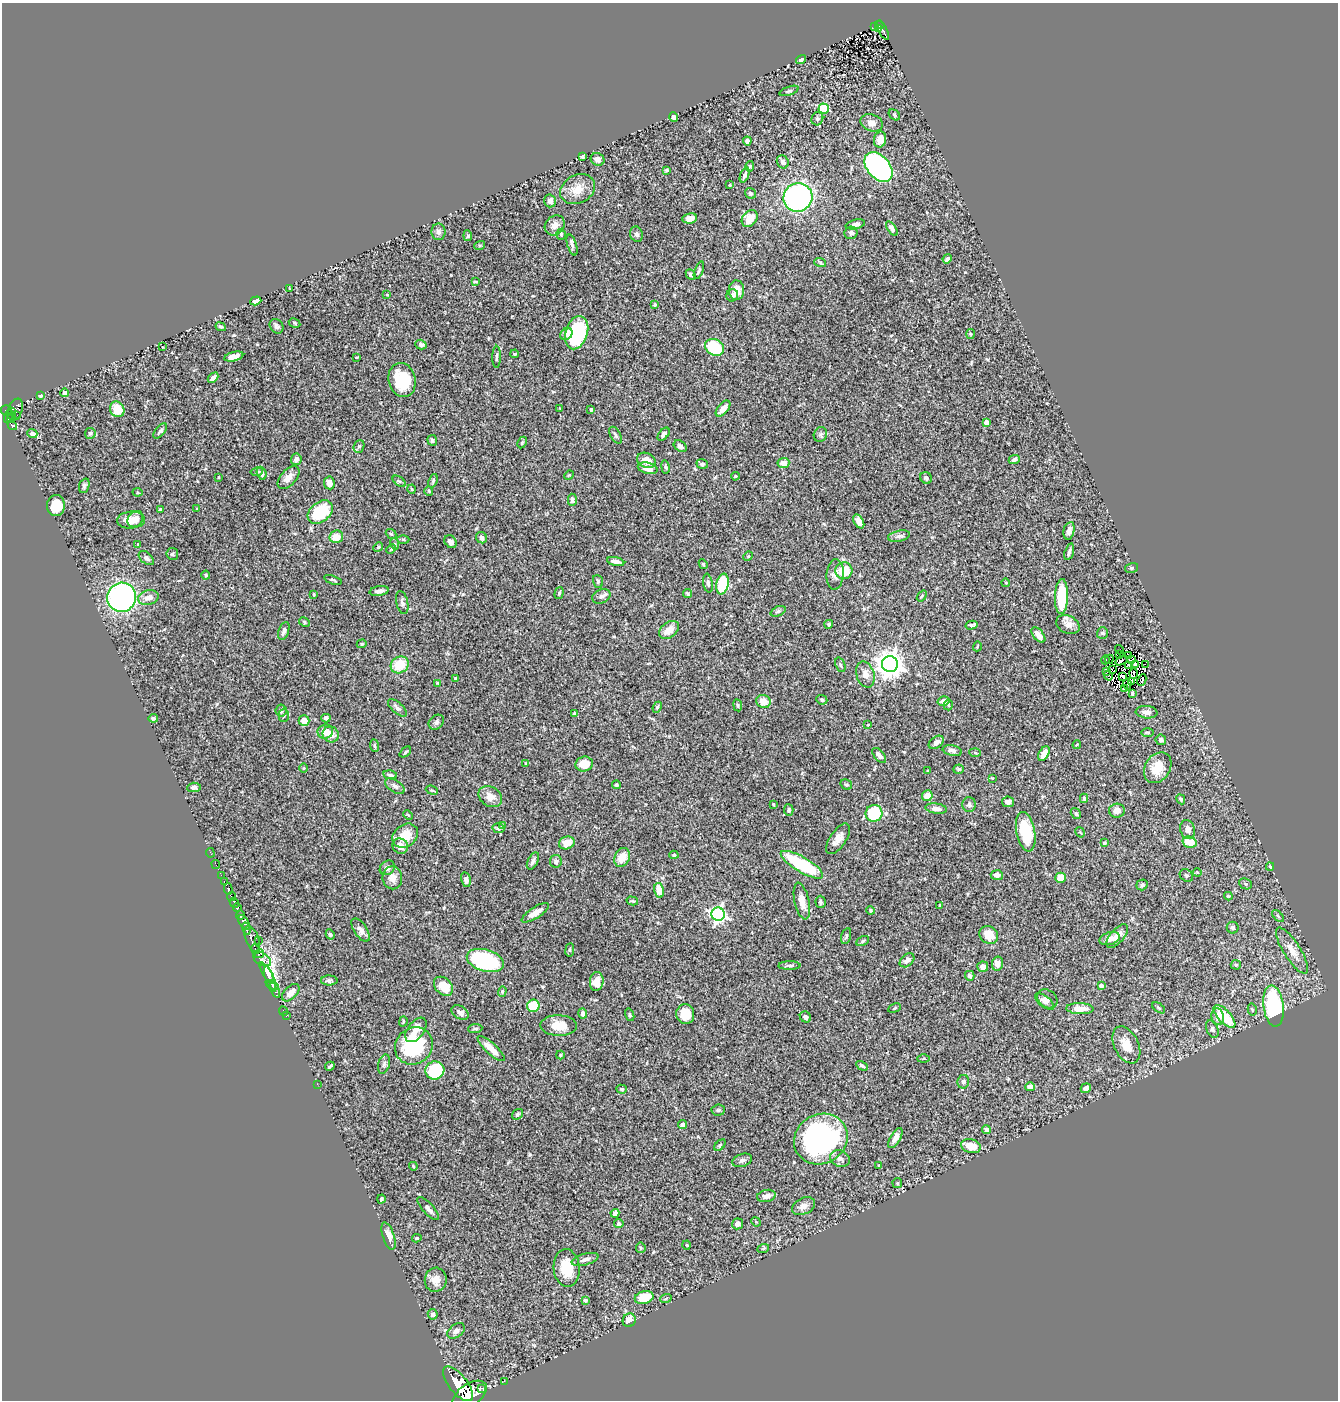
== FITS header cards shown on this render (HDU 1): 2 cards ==
NAXIS1  =                 1336
NAXIS2  =                 1398

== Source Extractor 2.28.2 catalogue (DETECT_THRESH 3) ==
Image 1336 x 1398 px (HDU 1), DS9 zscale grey, 1 PNG px = 1 image px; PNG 1340 x 1402 px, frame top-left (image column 1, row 1398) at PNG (2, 3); each listed source drawn as its Kron ellipse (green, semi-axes under 4 px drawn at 4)
Background 0.565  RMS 0.023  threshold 0.068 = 3 sigma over >= 5 px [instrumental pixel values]
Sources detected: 404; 7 with non-positive FLUX_AUTO (blend fragments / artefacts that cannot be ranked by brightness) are neither listed nor drawn; the other 397 listed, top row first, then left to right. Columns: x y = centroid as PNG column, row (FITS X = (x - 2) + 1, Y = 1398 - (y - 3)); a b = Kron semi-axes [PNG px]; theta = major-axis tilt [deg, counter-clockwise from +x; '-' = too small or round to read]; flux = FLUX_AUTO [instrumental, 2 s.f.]
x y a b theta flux
880 25 5 4 - 43
874 27 4 2 - 13
878 29 3 2 - 7.1
883 30 10 3 -61 120
801 60 5 3 - 4.3
789 91 10 4 19 2.7
824 109 5 5 - 98
894 115 6 4 -41 2.4
674 117 5 4 - 6.6
817 119 7 5 66 4.1
872 123 11 8 -19 10
880 140 8 6 76 14
747 141 4 4 - 6.9
582 156 4 3 - 2.9
598 159 7 6 - 6.9
783 162 7 5 -58 5.1
750 166 5 4 - 2.3
878 167 17 11 -48 250
666 170 3 3 - 2
745 175 8 4 68 3.9
730 185 3 3 - 1.8
578 189 18 14 27 22
750 193 6 5 - 2.5
798 197 15 14 - 310
550 201 6 5 - 7.2
690 218 7 5 8 8.7
750 219 9 7 50 25
855 224 10 4 13 5.7
555 225 11 9 45 9.6
892 229 8 4 -55 4.8
438 232 8 7 - 4.8
851 233 6 6 - 4.7
561 234 5 4 - 2.1
637 234 8 6 -72 3.9
468 236 5 4 - 2.6
480 245 5 3 - 1.7
572 245 11 4 -72 4.1
947 259 4 3 - 4.8
820 262 6 4 -19 1.9
699 270 9 3 69 2.2
691 275 6 4 -47 4.2
476 281 4 2 - 1.4
290 288 3 3 - 1.4
736 290 10 7 88 17
387 295 4 2 - 1.1
732 295 6 6 - 4.4
256 301 6 4 18 6.8
655 305 4 3 - 1.7
295 323 6 4 -30 2
277 326 8 6 -52 4.1
221 327 5 3 - 2.6
577 333 17 11 72 150
566 334 6 5 - 8.5
970 334 5 3 - 1.4
421 345 6 4 -17 4.3
163 347 2 2 - 0.95
714 347 10 8 -29 67
515 354 4 3 - 1.9
234 357 9 4 15 11
357 357 3 2 - 0.98
497 357 11 3 89 2.7
213 378 6 3 45 5.8
402 380 17 13 -75 61
65 393 4 4 - 4.9
40 396 4 3 - 4.2
560 408 3 2 - 1.2
15 409 11 7 68 330
117 409 8 7 - 26
723 409 9 5 50 13
591 410 4 3 - 1.6
7 411 6 5 - 320
12 412 3 2 - 83
17 415 3 2 - 21
9 417 6 3 71 110
11 418 5 3 - 99
986 422 4 4 - 15
12 425 5 3 - 150
160 431 9 4 50 4
90 433 5 5 - 2.6
32 434 5 4 - 3.6
664 434 7 4 49 4.9
820 434 7 6 - 3.9
615 435 9 5 -60 3.8
432 440 5 4 - 3.3
522 442 6 4 62 2
359 446 6 5 - 3.3
680 446 7 5 -35 5
296 459 6 5 - 5.7
646 460 9 7 -22 16
1014 460 5 4 - 3.6
783 463 6 5 - 13
702 464 6 4 -16 4
665 467 7 3 -81 1.7
648 468 10 5 -14 14
257 472 6 4 8 2.5
262 473 6 4 -72 3.5
569 475 5 4 - 1.5
735 476 4 3 - 1.8
219 477 3 2 - 1.2
288 478 14 7 48 13
926 478 6 5 - 3.8
399 481 7 4 -35 2.4
433 481 7 4 72 2.6
329 483 6 5 - 11
84 486 7 5 68 3.4
412 489 4 3 - 1.2
429 491 5 3 - 2
137 492 5 3 - 1.6
572 500 6 4 -88 3.8
56 506 10 9 - 30
160 509 3 3 - 2.5
197 509 3 3 - 1.2
320 512 14 9 39 83
135 519 9 7 49 11
131 520 14 8 3 19
859 521 7 4 -59 9.9
1069 531 9 5 76 7.5
391 534 6 4 -41 2.1
899 536 11 5 12 4.8
336 537 7 6 - 17
481 538 6 5 - 6.3
403 539 6 4 1 1.9
451 542 7 5 -52 6.3
138 544 3 3 - 1.2
395 544 6 3 -71 1.7
378 547 5 4 - 1.9
391 549 5 4 - 1.7
1069 552 8 4 74 4
172 554 6 6 - 3
748 556 5 4 - 1.7
146 558 9 5 -40 4.9
616 562 9 4 -13 6.7
703 564 5 4 - 1.9
1131 568 7 5 14 2.7
844 571 8 8 - 38
835 574 15 8 85 9.3
206 575 4 4 - 1.8
333 580 9 2 -19 2.1
598 581 6 5 - 2.4
708 583 9 4 -80 4.5
1006 583 4 3 - 1.2
723 584 10 6 79 75
379 591 10 5 9 6.7
559 593 6 4 74 2.6
687 593 4 4 - 1.9
314 594 4 3 - 1.3
601 596 9 6 23 6.2
922 596 6 3 53 1.7
1061 596 17 6 88 82
122 597 14 14 - 380
148 598 10 7 16 12
402 603 12 6 -77 5
778 611 8 5 21 2.9
304 622 6 4 -30 2.2
829 624 4 4 - 2.7
972 625 6 4 15 3.5
1068 625 12 9 -27 10
669 630 11 7 39 18
284 631 9 5 71 6
1102 633 6 5 - 2.3
1038 635 9 5 -50 14
362 644 5 4 - 1.7
977 646 5 3 - 1.4
1119 650 5 2 - 6.4
1120 655 2 2 - 0.73
1129 655 2 2 - 1.1
1109 659 4 2 - 1.9
1105 660 4 3 - 1.5
1121 660 7 2 30 2.9
1131 660 4 2 - 1.2
890 664 8 8 - 1900
1135 664 3 2 - 0.57
1145 664 2 2 - 390
400 665 9 8 - 38
840 665 7 4 -70 2.9
1129 666 3 2 - 0.82
1112 670 3 3 - 2.4
1107 671 3 2 - 7.3
1133 673 5 2 - 0.13
865 674 13 9 -73 11
1108 676 5 3 - 1.4
1123 676 4 2 - 1.8
456 678 4 3 - 2.3
1142 680 6 3 64 1.2
1131 682 4 2 - 2.3
438 683 3 2 - 1.4
1127 684 5 2 - 1.6
1125 689 3 2 - 1.5
1132 693 3 3 - 2
822 700 5 4 - 3
763 701 7 6 - 20
943 701 6 5 - 9.7
738 705 6 3 -81 1.5
948 705 5 4 - 2.3
657 707 6 4 66 2.2
397 708 11 5 -43 5.6
281 711 6 5 - 4.2
1147 712 11 6 -6 7.1
574 714 4 3 - 2.1
284 715 6 5 - 2.6
153 718 4 4 - 3.2
326 718 4 4 - 5
304 721 5 5 - 13
436 722 8 6 42 4.1
868 725 4 3 - 1
325 732 8 7 - 14
1147 732 6 3 0 1.7
331 734 8 7 - 13
1161 740 5 5 - 5.1
936 742 8 5 36 7.6
374 745 6 4 -83 2.1
1077 745 4 3 - 1.7
952 751 10 5 -12 6.4
405 752 7 3 42 1.8
975 752 6 4 -3 1.8
1044 754 8 5 61 17
879 755 9 5 -49 8.1
526 763 4 3 - 1.6
584 764 9 7 14 25
303 768 4 3 - 1.3
1158 768 16 12 56 29
959 769 5 4 - 2.5
928 770 4 2 - 1.2
390 775 7 4 -12 4
992 778 3 3 - 1.1
616 785 4 4 - 2.3
846 785 6 5 - 2.7
395 786 11 6 -33 6.3
194 787 7 4 4 4.1
432 790 6 4 -20 2.1
927 796 5 5 - 16
490 797 12 9 -33 12
1084 798 5 3 - 2.7
1181 799 5 4 - 2.6
1008 802 6 5 - 7.1
773 804 3 2 - 1.3
969 804 7 6 - 4.4
936 808 11 5 -7 7.6
789 810 6 4 -86 3.1
1117 811 8 7 - 8.7
874 813 8 8 - 92
1076 814 6 4 -57 2.6
408 815 5 3 - 1.5
503 825 4 3 - 1.8
499 828 6 5 - 4.5
1188 829 9 7 -74 9.8
1026 832 20 9 -79 57
1080 832 6 3 -57 1.6
405 836 14 11 38 26
838 839 18 8 56 13
1190 842 7 5 -15 27
567 843 8 6 17 19
1104 843 3 3 - 3.1
400 846 8 7 - 11
210 853 5 2 - 13
674 855 4 4 - 2
622 857 10 7 64 20
533 861 9 5 63 4.9
556 861 6 6 - 5.3
216 864 4 2 - 13
802 865 24 7 -30 110
1270 867 4 3 - 1.4
387 868 8 6 40 7.3
1197 872 4 3 - 1.2
221 875 2 2 - 8.4
997 875 6 5 - 8.1
1186 876 7 6 - 2.8
392 878 11 10 - 13
1060 878 5 5 - 19
466 880 7 5 -78 5.8
224 882 3 2 - 40
1245 884 7 5 -24 2.3
1142 885 5 5 - 4.1
228 889 6 3 -86 240
659 890 7 5 -77 21
231 896 4 3 - 220
1228 896 4 4 - 1.5
632 901 6 3 -15 2.1
802 901 19 7 -77 19
820 902 6 5 - 3.2
234 903 5 3 - 190
940 906 4 3 - 1.4
237 908 4 3 - 500
871 910 4 4 - 2.5
535 913 16 5 33 16
718 914 7 6 - 450
240 915 5 3 - 400
1278 916 7 4 -46 2.4
244 922 8 4 -58 880
246 928 6 3 -73 450
1233 928 6 6 - 3.7
361 930 13 6 -55 8.4
330 934 5 4 - 1.9
989 935 10 8 -37 23
846 936 8 5 74 2.8
1117 936 14 7 48 12
1110 938 10 6 18 9.8
252 939 13 6 -70 480
258 940 2 2 - 6.4
863 941 7 4 28 2.7
255 949 5 3 - 110
570 950 7 3 82 1.9
1292 951 27 8 -58 20
259 954 5 3 - 180
262 959 10 6 -33 250
907 960 8 5 41 7.2
485 961 19 11 -16 160
997 964 7 5 78 12
1236 965 5 5 - 1.9
789 966 11 4 1 3.5
983 967 5 5 - 4.8
267 973 12 3 -58 1100
970 976 5 4 - 5.1
270 979 13 4 -71 560
329 980 8 5 -1 3.6
597 981 9 6 84 16
272 985 7 4 -29 240
443 986 11 8 -44 25
1101 986 4 4 - 7.5
275 990 8 3 -67 210
502 991 5 4 - 2
291 993 11 6 44 13
1047 999 11 8 -34 7
1045 1002 11 5 -39 5.7
533 1006 6 6 - 50
1274 1006 21 10 -84 200
895 1008 6 4 29 1.9
1159 1008 7 3 -36 2.1
1080 1009 14 5 -2 16
1252 1009 6 4 -79 2.1
284 1011 5 2 - 11
460 1012 9 6 -33 5.8
583 1014 5 4 - 6.4
685 1014 10 9 - 26
630 1015 6 4 -72 2.1
286 1016 2 2 - 8.7
1224 1016 14 6 -47 59
805 1017 6 5 - 5
1218 1017 8 6 -82 9.8
403 1021 5 3 - 1.6
559 1025 18 10 -2 24
475 1029 7 3 5 1.9
1212 1029 9 5 -67 3.9
416 1030 14 8 54 17
1126 1045 20 12 -64 21
414 1046 19 18 - 110
491 1048 17 5 -42 18
560 1055 4 4 - 1.4
924 1059 6 3 0 1.6
384 1064 10 5 74 4.4
330 1066 5 3 - 2.2
862 1066 6 3 -29 2.5
435 1070 9 9 - 91
963 1082 7 5 80 3.7
317 1084 2 2 - 65
1030 1087 5 4 - 8.5
1086 1088 5 4 - 7.1
622 1089 5 4 - 2.8
718 1110 7 5 3 2.7
518 1114 6 5 - 2.5
682 1125 4 4 - 7.3
986 1130 4 4 - 3.3
895 1138 11 5 60 8.8
821 1139 28 24 30 320
720 1145 7 4 45 2.2
971 1146 10 7 -17 26
840 1159 10 8 -23 7
742 1160 10 6 19 4.7
413 1166 4 3 - 1.5
879 1166 3 2 - 1.5
897 1183 5 4 - 1.6
766 1196 9 6 12 7.6
381 1199 4 3 - 2.4
803 1206 12 8 25 9.9
428 1208 15 5 -47 7.3
615 1213 4 4 - 4.9
756 1222 5 4 - 1.7
619 1224 5 4 - 4.7
737 1224 5 5 - 7.4
388 1236 14 5 -72 13
417 1238 4 3 - 2.1
687 1245 4 3 - 1.2
641 1248 5 5 - 2
763 1249 6 4 20 1.7
585 1259 14 5 15 7.2
567 1268 19 13 -86 35
436 1280 12 11 - 14
644 1297 9 6 15 32
666 1298 6 3 21 1.8
585 1300 4 4 - 1.9
433 1314 5 5 - 3.8
629 1320 7 6 - 11
456 1331 10 6 37 6
504 1381 3 2 - 7.6
458 1384 21 9 -51 5300
482 1388 2 2 - 12000
470 1395 19 11 34 4800
At the frame edge (FLAGS 8, measured only in part): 1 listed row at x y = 470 1395
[7 non-positive-flux detections neither listed nor drawn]